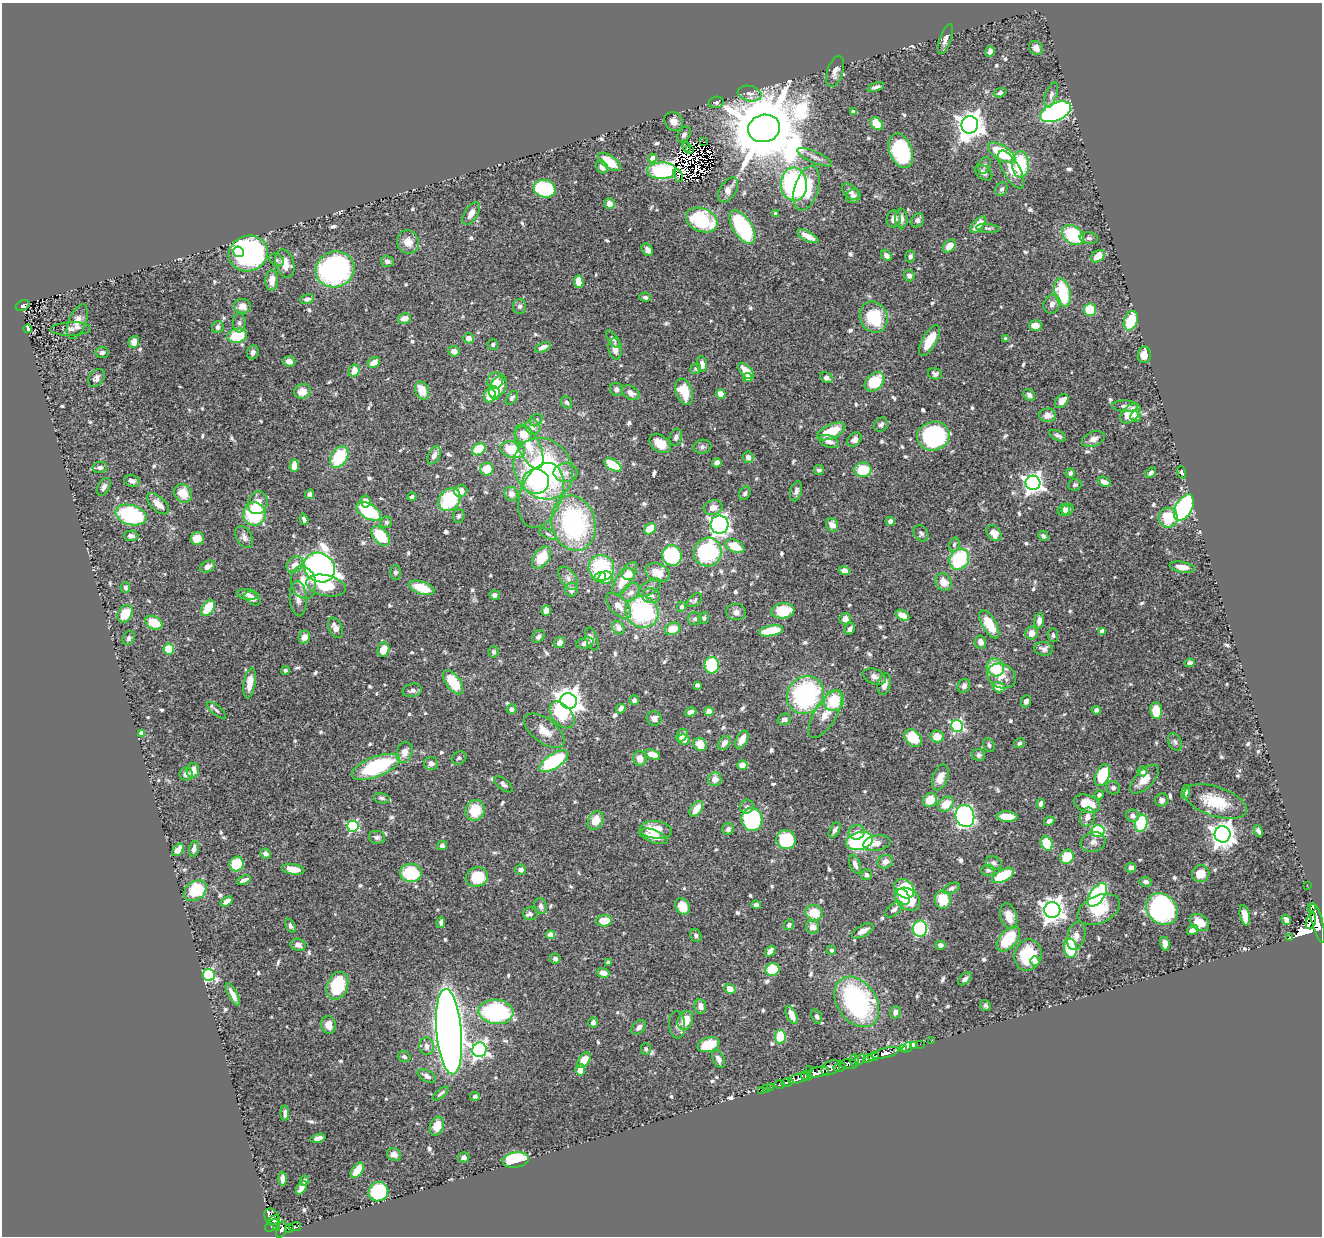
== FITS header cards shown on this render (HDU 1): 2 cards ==
NAXIS1  =                 1320
NAXIS2  =                 1234

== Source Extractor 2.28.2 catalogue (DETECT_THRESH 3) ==
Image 1320 x 1234 px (HDU 1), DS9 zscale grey, 1 PNG px = 1 image px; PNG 1324 x 1238 px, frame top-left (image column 1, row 1234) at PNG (2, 3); each listed source drawn as its Kron ellipse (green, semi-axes under 4 px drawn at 4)
Background 0.568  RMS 0.023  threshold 0.0699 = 3 sigma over >= 5 px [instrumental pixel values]
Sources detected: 721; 12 with non-positive FLUX_AUTO (blend fragments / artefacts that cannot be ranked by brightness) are neither listed nor drawn; of the other 709, the 500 brightest by FLUX_AUTO listed and drawn (209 fainter detections omitted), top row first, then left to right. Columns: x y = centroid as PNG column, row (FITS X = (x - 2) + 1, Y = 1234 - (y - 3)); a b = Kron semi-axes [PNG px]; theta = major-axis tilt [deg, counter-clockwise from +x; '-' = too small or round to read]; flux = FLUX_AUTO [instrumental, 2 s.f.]
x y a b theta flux
945 39 16 5 71 7.9
1036 48 7 6 - 9.7
990 52 5 4 - 8
835 71 16 7 72 11
875 87 9 3 19 5.3
1000 93 6 4 16 4.8
750 94 12 7 -12 9.4
1051 95 13 6 72 6.5
716 102 7 5 9 3.8
853 112 4 3 - 7.8
1056 112 16 9 24 390
674 121 10 8 -46 10
877 124 7 5 -44 40
970 125 9 8 - 1800
764 128 16 13 14 24000
684 135 8 6 56 5
704 142 3 2 - 5.1
686 147 5 2 - 3.8
689 150 3 2 - 4
901 151 18 11 -69 150
1002 153 15 7 -32 82
815 157 19 5 -24 10
652 158 4 4 - 14
609 162 13 6 -36 35
1021 164 13 8 -88 74
984 165 9 6 71 4.3
602 167 7 5 -56 11
1011 170 21 8 -60 24
661 171 14 8 0 170
984 173 9 6 -39 7
678 175 7 4 -69 7.1
794 184 16 13 -88 250
806 188 23 11 73 74
545 189 11 8 -14 140
1001 189 7 5 63 4.9
728 190 14 8 57 13
851 192 10 6 -41 7.7
853 196 7 6 - 6.2
609 204 5 5 - 13
471 213 13 6 59 11
776 213 4 3 - 4.3
901 218 10 6 -86 8.3
894 219 8 7 - 10
702 220 16 11 -24 130
918 220 7 6 - 7.1
978 225 10 5 49 24
742 227 19 9 -58 180
988 228 12 4 -4 3.4
1073 235 12 8 -37 94
808 236 12 5 -28 17
1089 238 9 5 -7 4.1
408 242 12 11 - 19
949 246 7 5 49 20
647 250 7 5 -56 6.8
239 252 5 5 - 62
248 254 20 17 21 460
886 256 6 4 -53 8.9
910 256 6 5 - 4.2
1098 256 8 5 36 18
277 260 8 5 -34 3.9
387 261 6 5 - 5.7
285 263 14 9 -72 20
335 269 19 17 21 380
909 276 6 5 - 6.3
272 280 10 6 87 19
579 282 6 4 -80 33
1063 293 14 7 -76 90
645 297 6 4 -14 3.8
307 299 7 5 12 6.7
1052 304 10 8 61 8.1
23 305 7 5 26 73
242 306 8 7 - 15
520 306 7 6 - 5.2
1090 310 6 6 - 54
874 317 16 13 -68 76
404 318 7 5 9 13
1131 321 10 6 70 59
77 322 18 8 68 16
239 323 9 6 90 5.2
1035 325 6 5 - 16
218 327 6 5 - 5.4
28 329 4 4 - 6.8
71 329 20 6 2 8.9
237 336 10 7 14 76
469 338 5 5 - 14
613 339 10 5 -55 5
1006 339 4 3 - 3.6
929 340 17 7 60 32
134 342 6 5 - 11
493 344 5 5 - 3.9
543 347 8 4 23 11
615 349 10 6 -82 13
454 351 6 5 - 11
102 352 6 5 - 5.5
253 352 7 6 - 4.9
1144 355 8 6 81 15
289 361 6 5 - 11
374 363 6 5 - 19
702 364 8 5 -80 9
696 368 5 5 - 4.4
354 371 6 5 - 18
746 371 10 5 -48 22
935 374 7 5 -16 4.6
96 378 10 7 53 6.3
747 378 4 4 - 14
826 378 7 4 -29 6
495 381 9 7 57 16
874 382 11 8 43 57
498 387 12 7 59 38
616 389 7 6 - 6
302 391 8 7 - 22
422 391 9 6 -65 24
684 392 13 8 -69 41
495 393 7 5 -76 11
631 393 10 6 -30 11
721 394 5 5 - 16
490 395 7 5 71 33
1029 395 6 5 - 6.5
512 398 8 5 52 3.4
1062 401 8 5 48 15
566 402 7 5 -54 3.6
1125 406 13 5 -3 7.6
1130 414 12 7 42 43
1048 415 8 7 - 10
1135 417 5 5 - 4.7
536 420 7 5 42 4.2
881 425 7 6 - 5
533 427 8 7 - 9.7
831 431 15 7 25 50
524 434 8 8 - 24
933 436 16 14 13 250
1058 436 9 5 -25 5.2
676 437 8 6 71 6.1
854 439 8 6 42 7.2
1093 439 12 7 21 9.8
829 441 10 6 -21 9.9
660 444 12 8 -38 23
529 447 24 11 -64 35
702 447 9 7 10 4.7
479 449 7 5 34 41
513 450 13 8 -14 59
434 455 9 5 66 8.4
339 457 12 8 57 75
748 457 6 5 - 8
717 463 5 4 - 7.2
294 465 6 4 86 23
613 465 9 5 -32 59
100 468 7 5 11 5
487 469 6 6 - 30
543 469 32 28 -52 330
819 470 5 5 - 4
863 470 8 7 - 48
1182 472 6 4 -71 4.2
566 473 12 9 1 11
1070 473 5 4 - 4.3
1151 473 6 4 41 4.2
132 481 8 5 -15 7.6
536 482 13 12 - 51
1104 482 7 4 -26 10
1033 483 7 7 - 750
1075 485 6 5 - 3.7
104 487 9 6 60 6
461 491 6 5 - 14
796 491 10 5 75 6.2
183 493 10 8 -46 29
745 493 7 5 62 4.4
309 494 5 4 - 4
511 494 7 6 - 11
541 495 33 20 69 56
412 497 4 4 - 3.7
449 500 12 10 53 100
365 501 6 5 - 12
258 503 11 9 74 20
158 504 13 7 -42 19
713 508 9 7 15 12
1184 508 14 8 62 290
1064 510 6 6 - 8.8
1067 510 6 5 - 5.7
369 511 13 7 -31 110
254 514 11 11 - 110
131 515 16 10 -16 160
459 516 7 5 71 4
1168 518 10 9 - 48
304 519 6 3 -72 4.9
890 521 5 4 - 5.6
386 522 6 5 - 4.1
573 523 28 21 -77 240
720 525 9 9 - 580
832 525 7 6 - 15
650 529 6 5 - 44
921 533 9 6 -58 4.3
994 533 9 6 -51 17
548 534 10 4 -27 3.9
131 536 7 5 -1 6.5
381 536 11 7 -49 66
1043 536 5 4 - 4.1
244 537 12 7 -61 9
197 539 6 6 - 26
954 545 7 5 74 3.6
735 546 10 6 -24 37
708 552 14 13 - 150
672 556 10 9 - 120
542 558 12 7 55 42
959 559 11 9 53 100
295 565 9 7 43 14
208 566 8 5 28 9.6
1182 567 13 5 -9 14
319 568 16 14 -35 920
601 568 13 12 - 120
844 571 6 4 -22 11
658 572 13 9 -20 29
395 573 7 5 89 4.9
628 574 6 6 - 17
600 577 6 5 - 7.8
568 578 13 7 -56 8.4
605 578 7 6 - 24
625 578 19 7 56 36
944 582 9 7 -55 19
303 583 16 12 -78 33
326 585 20 10 -13 48
125 587 6 4 -83 4.1
422 588 13 6 -19 40
650 588 13 6 34 6.7
571 590 7 6 - 8.9
631 592 10 7 43 9.3
248 594 11 5 -7 7.6
495 595 5 5 - 4.7
651 596 9 7 0 7
252 598 9 6 -37 9.3
298 598 18 8 -86 12
695 600 8 5 40 4.3
618 606 16 8 -46 16
681 607 5 4 - 4.1
208 608 9 5 58 45
546 611 5 4 - 11
783 611 11 7 6 58
642 612 17 15 -32 190
736 612 10 8 -7 8.4
125 614 9 7 56 37
902 615 7 4 -30 13
704 618 6 5 - 3.5
695 619 7 6 - 4.2
845 619 6 5 - 11
1039 621 8 5 82 9.2
154 623 9 6 -25 37
989 624 16 7 -59 43
335 628 11 6 -65 12
618 628 7 6 - 10
673 629 8 6 21 27
850 629 6 4 58 5.9
771 631 12 5 10 54
1102 631 4 4 - 11
1032 633 6 6 - 15
1053 635 7 5 -86 3.6
538 636 7 5 42 5.2
304 637 6 5 - 12
129 638 7 5 61 4.8
592 639 12 6 -69 7.1
980 642 6 5 - 9.4
560 643 6 5 - 9.7
585 643 9 5 17 8.3
169 649 5 5 - 44
1044 649 9 6 -8 6.3
383 650 7 5 70 22
494 652 6 5 - 4
1189 663 5 4 - 5.7
712 665 8 7 - 110
995 668 9 8 - 60
285 670 4 4 - 3.4
1001 676 15 12 -27 25
874 677 12 7 -23 8.6
453 682 14 7 -54 48
250 683 15 6 81 18
884 684 11 6 76 13
697 685 4 3 - 7.7
964 686 7 6 - 6
999 687 6 5 - 27
412 690 10 6 13 6.7
805 695 19 17 51 240
634 700 5 5 - 5.3
569 701 8 7 - 1700
834 701 10 9 - 54
1026 701 6 5 - 6.1
511 709 5 5 - 6.9
621 709 5 4 - 8.6
216 710 12 4 -40 4.4
1096 710 5 4 - 4.6
1156 711 8 6 -83 39
691 712 6 4 19 7.8
709 712 4 4 - 31
825 714 27 11 59 27
562 715 15 9 -50 63
654 718 7 7 - 8.2
784 719 7 5 13 7
957 726 6 5 - 250
544 731 23 12 -37 26
142 733 4 4 - 23
682 735 7 5 57 12
937 736 6 6 - 21
913 738 10 7 -45 55
683 740 6 5 - 8
742 740 10 5 62 14
1175 742 9 6 -59 4.7
724 743 8 5 50 7.6
1019 743 6 4 30 3.9
700 744 7 6 - 25
989 745 7 5 -65 3.9
405 752 11 7 72 13
652 754 8 4 -19 17
979 755 6 6 - 4.9
459 758 7 6 - 3.6
640 759 7 6 - 11
554 761 17 7 33 140
431 763 7 6 - 10
742 765 5 5 - 21
376 767 25 10 21 170
193 770 7 6 - 14
1142 771 5 5 - 6.8
186 774 6 6 - 7.9
1102 775 11 7 67 80
940 777 13 7 70 17
715 779 7 6 - 12
1144 779 18 9 45 23
503 784 11 5 -37 5.2
1113 788 7 6 - 4.2
1186 792 7 4 78 5.3
1099 795 4 4 - 4.1
382 798 8 5 -11 4.7
930 800 7 6 - 26
1162 800 7 6 - 6
1215 801 33 14 -18 59
946 804 9 6 41 28
1041 804 5 4 - 6.8
1087 804 13 8 -19 35
747 807 7 6 - 4.8
696 809 9 5 54 25
475 810 10 9 - 42
965 816 11 9 -75 510
1132 816 6 6 - 7.8
1007 817 10 5 -4 26
1087 817 9 7 68 11
752 819 11 10 - 160
596 821 10 7 61 26
1049 821 5 4 - 8.4
1141 823 9 6 75 110
353 826 5 5 - 190
728 829 6 5 - 6.4
656 830 16 8 -7 34
835 830 8 4 60 5.2
1098 831 6 6 - 81
1258 831 6 3 -65 5.3
857 832 8 7 - 11
1222 834 8 8 - 1500
654 836 15 6 -20 21
377 837 8 6 -8 5.7
786 840 10 9 - 79
859 841 13 8 14 190
1093 842 12 10 14 9.8
877 843 14 7 12 14
1047 843 7 5 -61 48
442 846 5 4 - 4.3
194 849 8 4 80 6.7
178 850 7 4 49 15
265 854 5 5 - 6.1
1067 857 7 6 - 42
885 862 8 6 24 11
994 863 8 6 -27 5.6
237 864 7 7 - 57
855 864 9 5 -68 8.5
1131 867 5 5 - 7.5
293 869 11 5 -8 21
521 870 5 5 - 7.5
988 870 7 5 0 4.7
411 873 11 9 -6 74
1201 874 9 8 - 25
866 875 5 5 - 5.9
1003 875 12 6 29 62
477 877 11 9 19 52
244 880 7 3 22 6.9
1146 882 6 5 - 5.7
1307 885 2 2 - 3.5
951 888 9 5 23 4.1
904 889 11 8 -42 79
195 891 12 9 37 67
1097 895 13 7 55 280
902 897 8 6 -50 21
908 899 13 10 -39 41
943 900 9 8 - 36
227 901 7 4 35 8.2
756 905 5 4 - 4.7
541 906 8 6 -75 6
682 906 9 7 -62 29
1311 908 3 2 - 110
1162 909 17 14 -43 270
894 910 10 5 38 6.1
1052 910 8 8 - 1300
1099 910 22 13 25 44
814 913 9 7 -19 34
530 914 7 6 - 4.4
1245 915 10 5 -78 22
1009 916 13 8 -73 22
1286 920 5 4 - 7.4
604 921 8 5 2 30
1311 921 8 5 72 1100
441 922 6 4 82 4.6
1199 922 10 7 -34 20
1317 922 20 5 -75 2700
789 925 6 4 60 3.9
290 926 7 4 -59 4
812 927 7 6 - 12
920 929 8 7 - 170
1192 930 6 4 33 10
863 931 12 5 29 13
551 935 4 4 - 23
696 936 7 5 -65 4
1076 936 14 9 73 11
1289 938 3 3 - 51
1008 939 15 8 49 59
1165 944 7 4 -77 15
298 945 8 6 -16 8
940 945 5 4 - 5.7
1070 948 10 6 -82 85
831 950 4 4 - 4.3
770 951 6 4 53 9.4
1028 955 15 13 70 72
555 958 5 5 - 4.8
1035 961 5 4 - 4.9
608 963 4 3 - 3.6
772 969 7 6 - 59
603 973 6 4 -17 13
209 975 6 6 - 280
965 979 8 5 42 5.6
337 986 14 10 69 93
730 989 5 4 - 19
233 995 13 4 -63 12
857 1002 27 19 -55 270
700 1006 7 6 - 9
985 1006 6 5 - 3.6
496 1012 17 12 -4 220
895 1012 6 5 - 6.9
791 1015 9 5 -65 16
817 1016 7 5 -70 4.4
685 1020 10 7 66 30
593 1022 5 5 - 8.4
328 1025 9 7 -76 16
677 1025 13 8 -85 7.7
639 1027 8 6 45 6.1
449 1032 43 12 -85 2700
780 1037 7 5 84 61
931 1041 2 2 - 6.4
920 1044 2 2 - 9.4
709 1045 11 7 19 42
427 1046 9 7 -83 8.1
914 1046 3 3 - 14
907 1047 5 4 - 110
646 1049 5 5 - 4
903 1049 3 2 - 28
479 1050 7 7 - 530
885 1053 14 5 14 1100
404 1057 6 5 - 4.3
873 1057 5 4 - 730
868 1058 5 3 - 440
719 1059 9 5 -66 6.9
860 1059 6 4 43 260
584 1060 8 5 55 32
855 1060 7 3 -87 200
849 1064 9 5 -2 480
840 1067 6 3 9 200
831 1068 10 6 30 640
809 1069 3 3 - 140
580 1070 6 5 - 15
818 1072 11 5 13 2100
427 1076 10 5 -28 6.6
806 1076 5 3 - 400
799 1078 10 4 17 960
787 1082 6 3 11 120
779 1084 5 3 - 150
770 1087 3 3 - 36
766 1089 2 2 - 6.8
761 1090 2 2 - 9.8
441 1093 9 4 39 3.6
475 1096 5 4 - 4.4
285 1113 7 3 -90 4.7
437 1126 10 6 68 21
318 1138 8 4 14 8.2
394 1155 7 6 - 7.6
464 1157 6 5 - 5.2
516 1160 13 7 9 110
357 1170 9 5 51 29
282 1179 7 4 -89 8.4
304 1181 5 4 - 3.8
302 1188 8 4 60 9.9
378 1192 10 9 - 130
272 1216 8 6 -52 260
273 1220 7 3 31 90
272 1225 8 5 35 270
295 1227 6 3 9 120
277 1228 4 3 - 290
290 1228 4 4 - 100
281 1229 8 5 73 400
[209 fainter detections neither listed nor drawn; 12 non-positive-flux detections neither listed nor drawn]